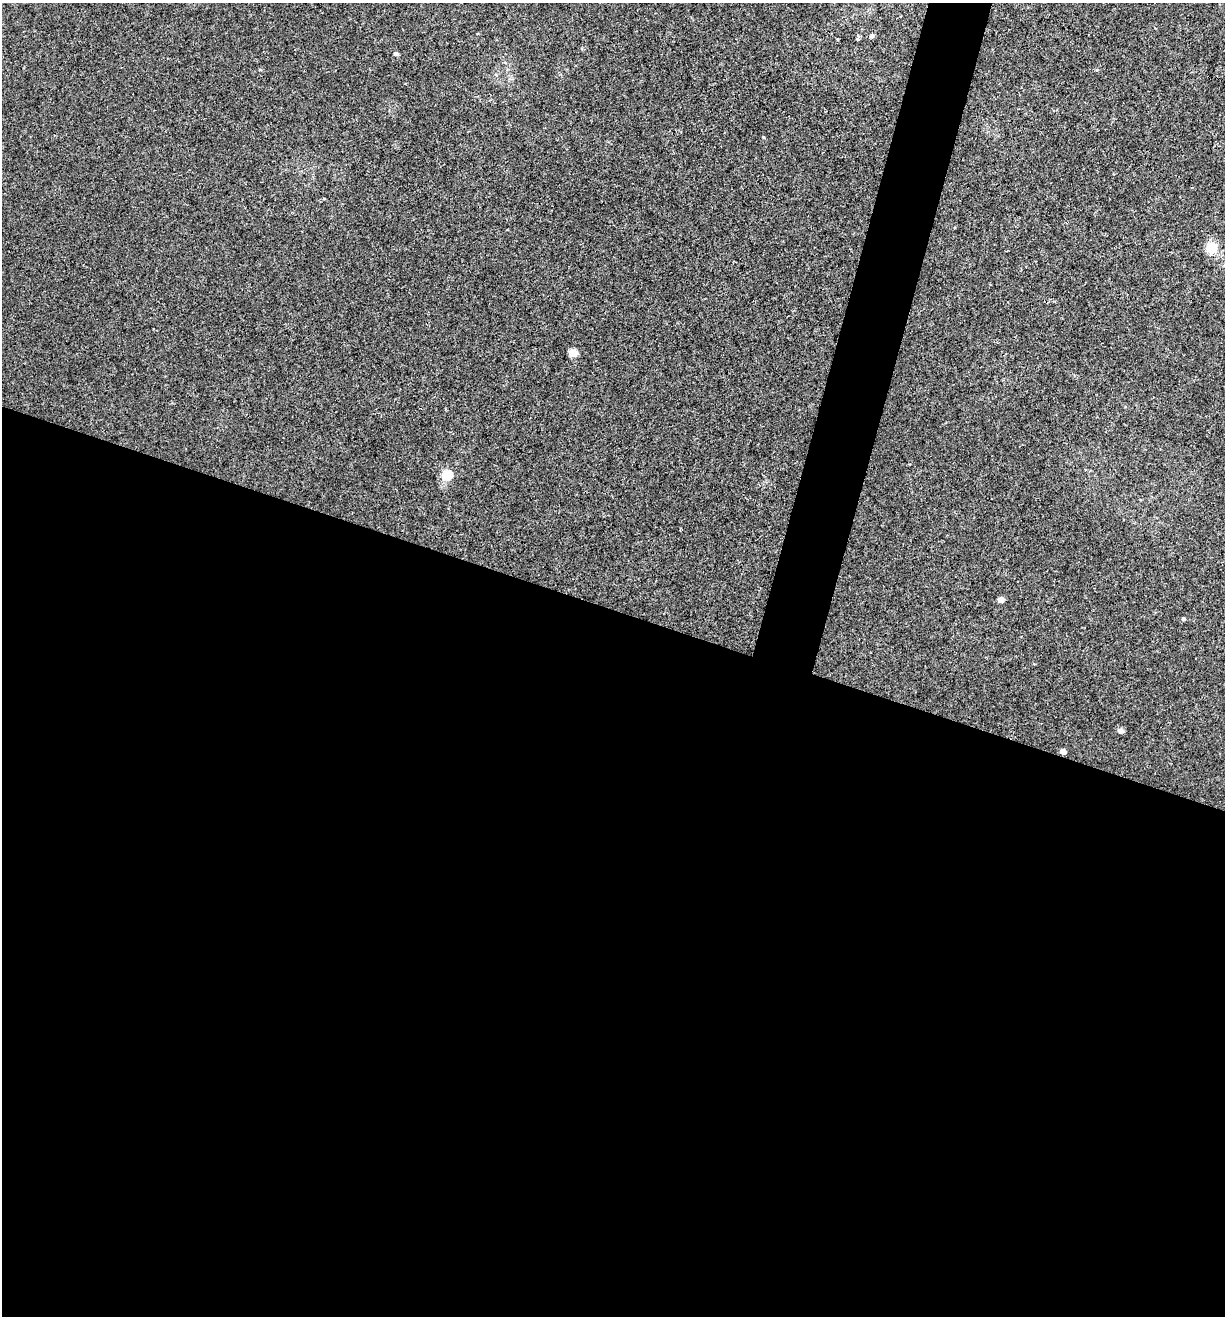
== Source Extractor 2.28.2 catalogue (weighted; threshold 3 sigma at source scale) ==
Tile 14 of 4 x 4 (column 2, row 4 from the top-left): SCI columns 1349-2571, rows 4-1317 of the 5271 x 5259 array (HDU 1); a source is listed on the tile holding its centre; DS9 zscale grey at full resolution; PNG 1227 x 1318 px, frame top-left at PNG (2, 3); no overlay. Shown black and unused: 56% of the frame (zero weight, under 3 of 4 exposures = <1% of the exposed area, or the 3 px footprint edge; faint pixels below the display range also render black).
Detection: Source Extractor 2.28.2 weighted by HDU 2 'WHT'; one run over the whole footprint, this tile lists its part. Background 0.00115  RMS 0.0035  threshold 0.016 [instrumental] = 3 sigma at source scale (4.5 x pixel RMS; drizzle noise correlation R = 1.50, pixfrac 1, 0.05/0.05 arcsec/px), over >= 5 px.
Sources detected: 10; all 10 listed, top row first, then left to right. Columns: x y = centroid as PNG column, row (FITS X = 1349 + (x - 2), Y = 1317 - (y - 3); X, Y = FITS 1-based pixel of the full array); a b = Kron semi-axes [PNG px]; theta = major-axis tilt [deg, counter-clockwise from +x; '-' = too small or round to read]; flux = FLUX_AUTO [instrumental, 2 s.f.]
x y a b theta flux
872 36 5 4 - 0.65
837 39 4 3 - 0.31
396 54 5 4 - 0.91
1211 248 16 15 - 4.5
573 353 5 5 - 7.9
446 475 6 5 - 21
1001 600 5 4 - 2.5
1184 619 5 4 - 0.5
1121 731 5 4 - 1.8
1063 751 5 4 - 2.1
Unlisted compact peaks at least as high as the median listed source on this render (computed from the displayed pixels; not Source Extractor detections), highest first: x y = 763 137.